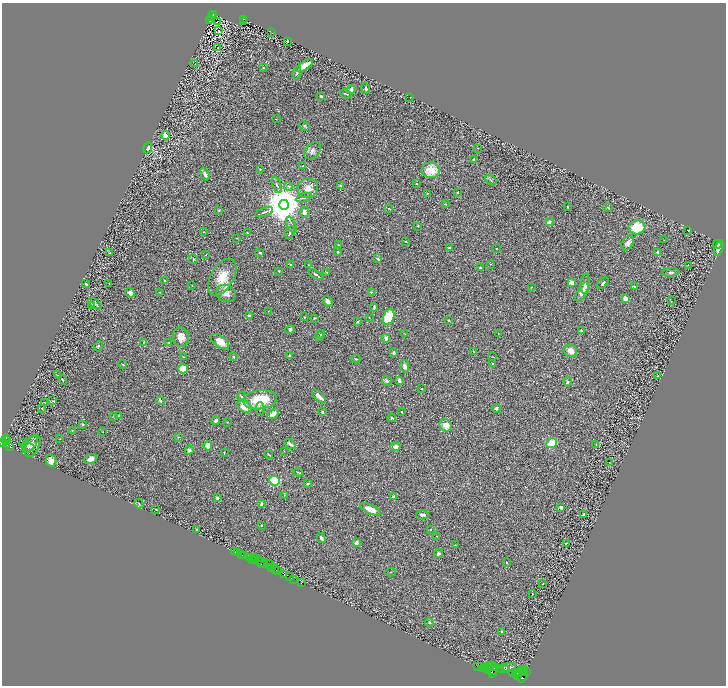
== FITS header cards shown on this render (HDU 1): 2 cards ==
NAXIS1  =                 1448
NAXIS2  =                 1367

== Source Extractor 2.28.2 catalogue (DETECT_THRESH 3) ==
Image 1448 x 1367 px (HDU 1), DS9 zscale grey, zoomed out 1/2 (1 PNG px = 2 x 2 image px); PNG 728 x 688 px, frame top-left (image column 1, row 1366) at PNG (2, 3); each listed source drawn as its Kron ellipse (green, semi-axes under 4 px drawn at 4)
Background 0.398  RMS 0.028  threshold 0.084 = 3 sigma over >= 5 px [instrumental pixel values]
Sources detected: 294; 39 cannot appear on this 1/2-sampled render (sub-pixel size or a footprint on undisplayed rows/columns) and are neither listed nor drawn; the other 255 listed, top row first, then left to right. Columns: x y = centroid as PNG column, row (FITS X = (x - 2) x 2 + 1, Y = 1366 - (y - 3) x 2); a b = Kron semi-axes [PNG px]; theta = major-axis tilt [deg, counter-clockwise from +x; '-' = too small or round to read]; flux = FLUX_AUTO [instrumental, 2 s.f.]
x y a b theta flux
213 14 3 2 - 46
212 16 2 1 - 5.7
244 19 3 1 - 53
210 21 2 1 - 2.1
244 21 2 1 - 2.3
217 22 3 1 - 1.6
218 31 2 2 - 46
272 33 2 2 - 1.7
288 41 2 1 - 2.7
218 48 3 2 - 3.7
195 64 2 2 - 1.5
304 66 10 3 33 65
263 68 2 2 - 5.7
297 73 6 3 80 7.6
366 88 5 3 - 6.3
351 90 4 3 - 19
346 94 6 2 -25 3.8
321 96 3 2 - 7.8
410 97 2 1 - 1.5
276 119 2 2 - 2.3
305 126 6 4 -26 8
165 135 4 3 - 33
148 148 6 4 64 17
477 148 2 2 - 2
313 151 10 7 49 22
473 159 2 2 - 4.2
303 166 3 1 - 1.8
260 169 2 2 - 2.7
431 170 9 8 - 88
205 174 7 3 -69 13
491 180 6 2 -38 5.2
417 184 3 2 - 3.3
277 185 9 3 -69 9.3
288 186 4 2 - 5.2
340 186 4 3 - 4.4
308 188 10 9 - 48
457 193 2 1 - 2.1
427 194 3 2 - 3.3
304 198 8 2 16 9.5
445 204 3 2 - 2.3
284 205 5 5 - 20000
568 207 2 2 - 8.9
389 208 4 2 - 3
608 208 5 2 - 3.3
219 210 3 2 - 6
264 212 9 3 20 12
304 212 5 4 - 18
549 222 2 2 - 31
291 225 9 3 -67 11
418 226 3 2 - 3.5
637 227 8 7 - 140
688 230 2 1 - 2.1
204 232 2 2 - 2
290 232 7 3 64 15
248 233 3 2 - 4.6
237 238 3 2 - 1.9
664 240 2 1 - 1.4
406 241 2 2 - 3.4
628 243 8 5 57 18
717 244 4 3 - 5
339 245 3 3 - 3.7
449 248 3 2 - 4.9
497 248 2 1 - 1.9
719 248 8 3 71 33
338 251 3 2 - 3.1
658 252 2 2 - 49
110 253 3 2 - 3.9
260 253 3 2 - 6.3
206 254 3 2 - 2.1
193 259 5 3 - 4.8
378 259 4 2 - 8.5
491 264 2 2 - 3.4
290 265 2 2 - 4.2
309 265 2 2 - 6.3
688 265 2 1 - 1.3
480 268 3 2 - 6.2
279 271 3 2 - 2.8
327 272 3 2 - 3.7
671 272 8 3 5 8.1
316 274 7 2 -32 7.5
222 277 20 11 59 98
165 281 2 2 - 6.3
572 283 4 3 - 26
603 283 7 3 46 8.4
86 284 2 2 - 9.8
109 284 2 1 - 1.6
585 284 10 3 87 16
192 285 2 2 - 3.1
531 287 2 2 - 1.9
634 287 4 3 - 3.9
160 292 2 2 - 3.3
371 292 3 2 - 3.6
582 292 10 4 62 36
130 293 5 4 - 16
226 293 10 8 -31 35
625 298 3 3 - 42
328 301 6 4 -55 15
671 301 2 2 - 1.9
95 304 7 3 -34 14
91 305 4 2 - 7.1
374 307 4 3 - 5.8
268 311 2 2 - 2.7
249 316 3 3 - 10
304 317 2 2 - 2.6
369 317 2 2 - 2
389 317 8 5 69 200
314 318 2 2 - 3.3
448 320 2 2 - 3.2
358 322 3 2 - 6.1
290 330 5 4 - 10
581 331 3 2 - 8.8
498 333 2 1 - 1.4
321 334 4 3 - 8.4
405 334 3 2 - 2.5
181 337 9 8 - 41
320 337 4 2 - 3.8
386 338 4 4 - 19
144 342 3 2 - 2.3
220 342 10 5 -38 50
169 343 2 2 - 4.3
98 346 5 3 - 5.7
473 351 3 2 - 2.5
570 351 7 6 - 38
393 353 4 3 - 10
290 356 3 2 - 6.1
184 357 3 2 - 2.1
234 357 2 2 - 4.3
493 357 3 1 - 2.6
356 359 5 2 - 3.9
493 363 3 3 - 4.1
123 364 4 2 - 2.8
405 366 7 4 -81 18
183 369 5 4 - 76
57 375 2 2 - 2.4
658 376 3 3 - 4
63 380 5 2 - 3.5
399 380 3 2 - 31
387 381 5 4 - 8.5
567 382 5 4 - 7.8
422 389 2 1 - 2
242 396 4 3 - 7.3
319 396 9 3 -43 32
260 400 17 9 6 170
53 401 3 3 - 4.5
160 401 4 3 - 7
45 403 2 1 - 2.2
244 407 8 5 -23 60
42 408 2 2 - 3.2
496 408 4 3 - 9.5
260 409 6 3 -90 6.9
322 412 3 3 - 7.9
402 412 2 2 - 3.6
273 414 6 4 32 26
114 416 3 2 - 6.1
119 416 3 2 - 4.5
391 418 4 3 - 7.8
216 421 4 3 - 9.2
227 422 2 2 - 2.1
82 425 2 2 - 7.4
446 425 6 6 - 40
72 430 3 2 - 2.6
103 432 2 1 - 1.5
178 437 3 2 - 2.2
6 439 4 3 - 340
60 439 2 1 - 1.3
6 441 3 1 - 170
24 442 2 1 - 93
3 443 3 2 - 650
552 443 5 4 - 99
30 444 10 5 47 19
290 444 6 3 -34 14
596 444 3 2 - 2.2
7 445 4 2 - 210
10 446 3 2 - 140
33 446 12 6 66 25
208 446 4 3 - 39
28 447 7 4 -15 9.1
395 447 5 4 - 25
189 450 4 4 - 13
284 451 2 2 - 1.9
224 453 3 2 - 2.1
269 455 4 2 - 4.9
91 459 6 4 24 26
51 461 6 5 - 38
610 462 3 1 - 1.8
298 472 5 2 - 5.2
275 481 5 4 - 300
308 483 3 2 - 10
284 495 3 3 - 3.4
394 496 4 3 - 12
217 498 2 2 - 37
139 504 5 2 - 3.9
261 504 4 3 - 6.7
561 507 3 3 - 10
156 509 3 3 - 3.4
370 509 11 4 -24 56
423 515 6 4 2 12
583 515 2 2 - 29
261 525 3 2 - 3.2
196 529 3 2 - 2.2
430 530 2 1 - 2.2
437 536 2 1 - 1.4
321 538 5 3 - 16
356 542 4 3 - 14
566 543 2 1 - 3
455 545 2 2 - 2.3
234 551 3 2 - 33
238 553 2 1 - 91
438 553 4 4 - 10
242 555 2 2 - 200
244 556 3 1 - 21
250 558 2 1 - 36
254 558 2 1 - 120
252 560 2 1 - 42
259 560 2 1 - 250
255 561 3 1 - 400
263 563 5 2 - 290
506 563 3 2 - 2.5
261 564 3 1 - 190
269 564 4 2 - 300
271 567 2 1 - 160
275 569 3 2 - 470
276 570 3 1 - 220
278 570 3 3 - 160
390 572 5 1 - 2.6
284 574 3 2 - 410
289 577 3 1 - 360
294 579 3 1 - 31
301 583 2 1 - 15
543 584 3 1 - 1.8
532 594 3 2 - 2.5
429 622 4 2 - 4.7
501 632 4 2 - 5.2
491 665 2 2 - 930
478 667 3 1 - 93
485 667 6 2 20 3600
492 667 3 2 - 980
495 667 3 2 - 450
509 667 6 4 12 12
489 668 3 2 - 940
506 668 2 2 - 6
486 669 2 2 - 1200
503 669 6 4 7 11
525 669 2 2 - 140
488 670 3 2 - 1700
493 671 4 3 - 1400
521 671 3 2 - 720
526 671 3 2 - 440
523 672 2 1 - 580
492 673 2 1 - 590
513 673 3 2 - 1200
519 673 3 2 - 800
516 674 4 3 - 2700
523 675 7 4 66 1800
518 676 3 2 - 1100
At the frame edge (FLAGS 8, measured only in part): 1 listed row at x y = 3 443
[39 sub-pixel or undisplayed-footprint detections neither listed nor drawn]